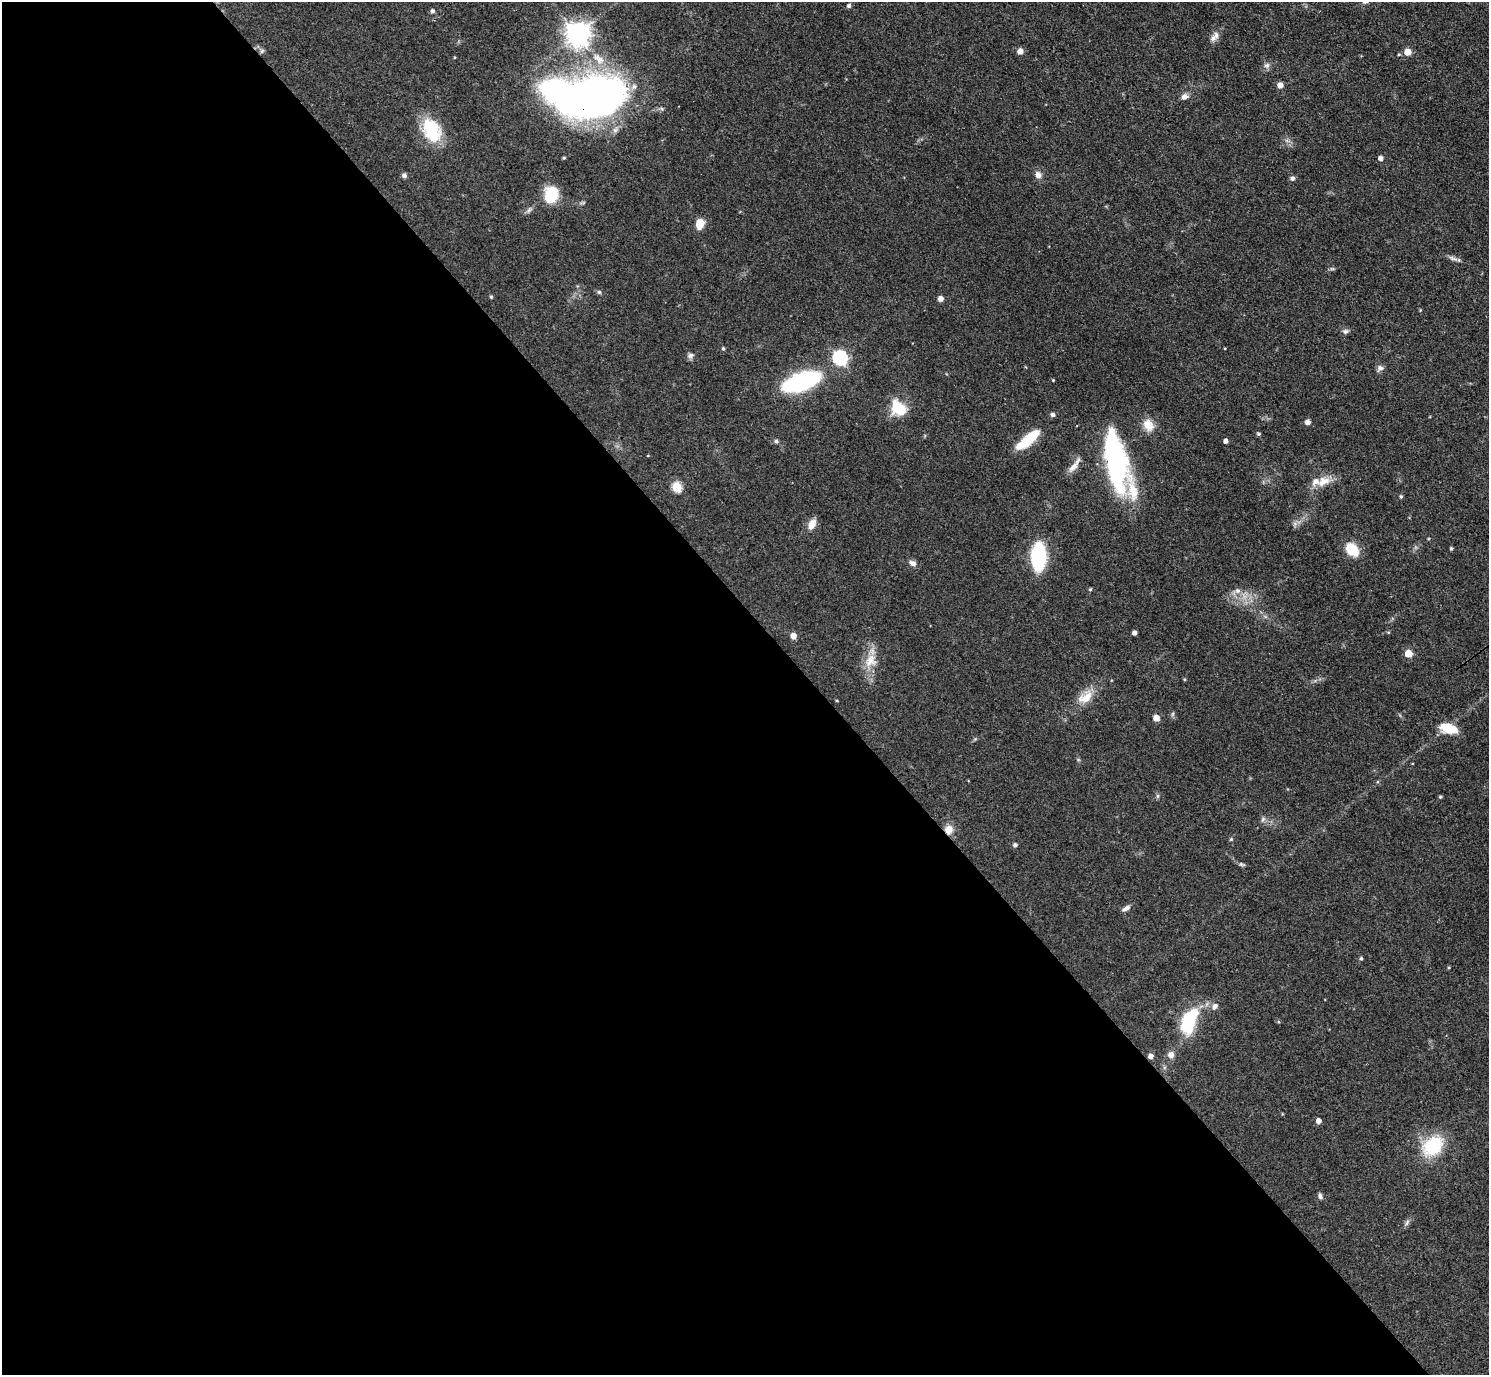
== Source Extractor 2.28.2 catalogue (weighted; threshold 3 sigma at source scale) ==
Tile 9 of 4 x 4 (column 1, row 3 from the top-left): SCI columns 3-1489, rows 1672-3044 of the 5953 x 5949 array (HDU 1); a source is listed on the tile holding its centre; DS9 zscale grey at full resolution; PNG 1491 x 1377 px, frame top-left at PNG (2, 2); no overlay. Shown black and unused: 55% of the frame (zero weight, under 3 of 4 exposures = <1% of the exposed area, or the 3 px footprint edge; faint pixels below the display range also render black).
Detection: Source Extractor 2.28.2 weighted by HDU 2 'WHT'; one run over the whole footprint, this tile lists its part. Background 0.0648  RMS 0.0054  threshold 0.0241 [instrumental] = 3 sigma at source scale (4.5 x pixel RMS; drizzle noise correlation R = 1.50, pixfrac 1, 0.05/0.05 arcsec/px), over >= 5 px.
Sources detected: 87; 2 inside a brighter object's white glare — not listed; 3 inside a brighter listed object's ellipse — not listed separately; the other 82 listed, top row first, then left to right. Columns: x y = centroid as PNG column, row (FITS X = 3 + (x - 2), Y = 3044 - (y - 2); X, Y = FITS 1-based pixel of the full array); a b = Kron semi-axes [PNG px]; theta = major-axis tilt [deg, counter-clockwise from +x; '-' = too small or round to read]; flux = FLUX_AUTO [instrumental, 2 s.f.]
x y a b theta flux
849 6 5 4 - 1.3
432 11 5 5 - 1.3
578 34 8 8 - 510
1213 38 10 8 36 2.8
262 51 6 5 - 1
1020 51 5 5 - 4
1407 52 5 5 - 7.9
1399 54 5 3 - 0.5
454 57 4 3 - 0.44
599 59 21 10 -39 9.9
1267 65 8 7 - 1.9
1280 85 5 5 - 3.7
1184 97 8 7 - 2.7
591 98 54 34 9 360
432 130 29 19 -64 24
564 158 4 3 - 0.66
1381 158 5 4 - 2.6
404 175 5 5 - 1.7
1038 175 10 9 - 2.8
1292 178 7 6 - 1.4
551 194 18 14 74 17
700 224 10 8 75 7.4
1453 258 13 5 -13 1.9
1332 269 7 4 17 0.83
599 292 6 5 - 0.99
491 297 5 4 - 0.7
940 299 5 5 - 3.4
1345 331 8 6 15 1.5
723 348 4 4 - 0.83
690 355 9 7 21 1.7
840 358 7 6 - 100
1380 368 10 7 42 1.9
1053 380 3 3 - 0.46
801 382 26 11 19 110
898 408 22 17 -51 14
1053 415 5 5 - 1.4
1307 422 6 6 - 2.1
1148 425 16 12 -62 7.2
1258 434 5 4 - 0.88
1028 439 30 10 40 19
776 441 5 5 - 0.97
1226 441 4 4 - 2.6
1115 460 62 21 -82 86
1074 466 25 7 52 4.5
1324 481 21 12 22 7.8
677 487 6 5 - 28
1401 496 5 4 - 0.87
812 524 13 8 63 4.7
1451 548 4 3 - 0.91
1352 550 15 11 -47 13
1038 557 18 9 89 70
913 563 9 6 -35 2.5
1090 589 4 4 - 0.68
1237 591 8 7 - 2.4
1388 632 5 3 - 0.5
1134 633 4 4 - 2.3
793 636 5 5 - 5
1408 654 5 5 - 12
870 661 19 16 73 9.4
1184 679 4 4 - 0.56
1085 697 23 13 37 9.3
837 701 4 2 - 0.41
1172 714 6 4 71 0.77
1156 718 5 5 - 5.7
1448 728 19 10 -14 12
1158 796 7 4 89 0.84
1440 797 4 4 - 0.79
1263 819 7 5 47 1.2
949 830 10 9 - 5.2
1231 839 5 4 - 0.67
1015 845 5 4 - 1.4
1241 864 8 5 -19 1
1126 908 10 5 31 2.2
1361 958 4 4 - 0.95
1215 1006 10 7 59 2.4
1189 1021 25 12 70 36
1171 1055 8 8 - 3
1151 1056 5 5 - 3
1318 1121 5 4 - 3
1433 1146 26 19 40 27
1320 1196 7 5 -68 1.5
1407 1223 9 5 63 1.5
Overlapping masked pixels (flux is a lower limit): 3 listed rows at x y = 591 98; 949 830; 1151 1056